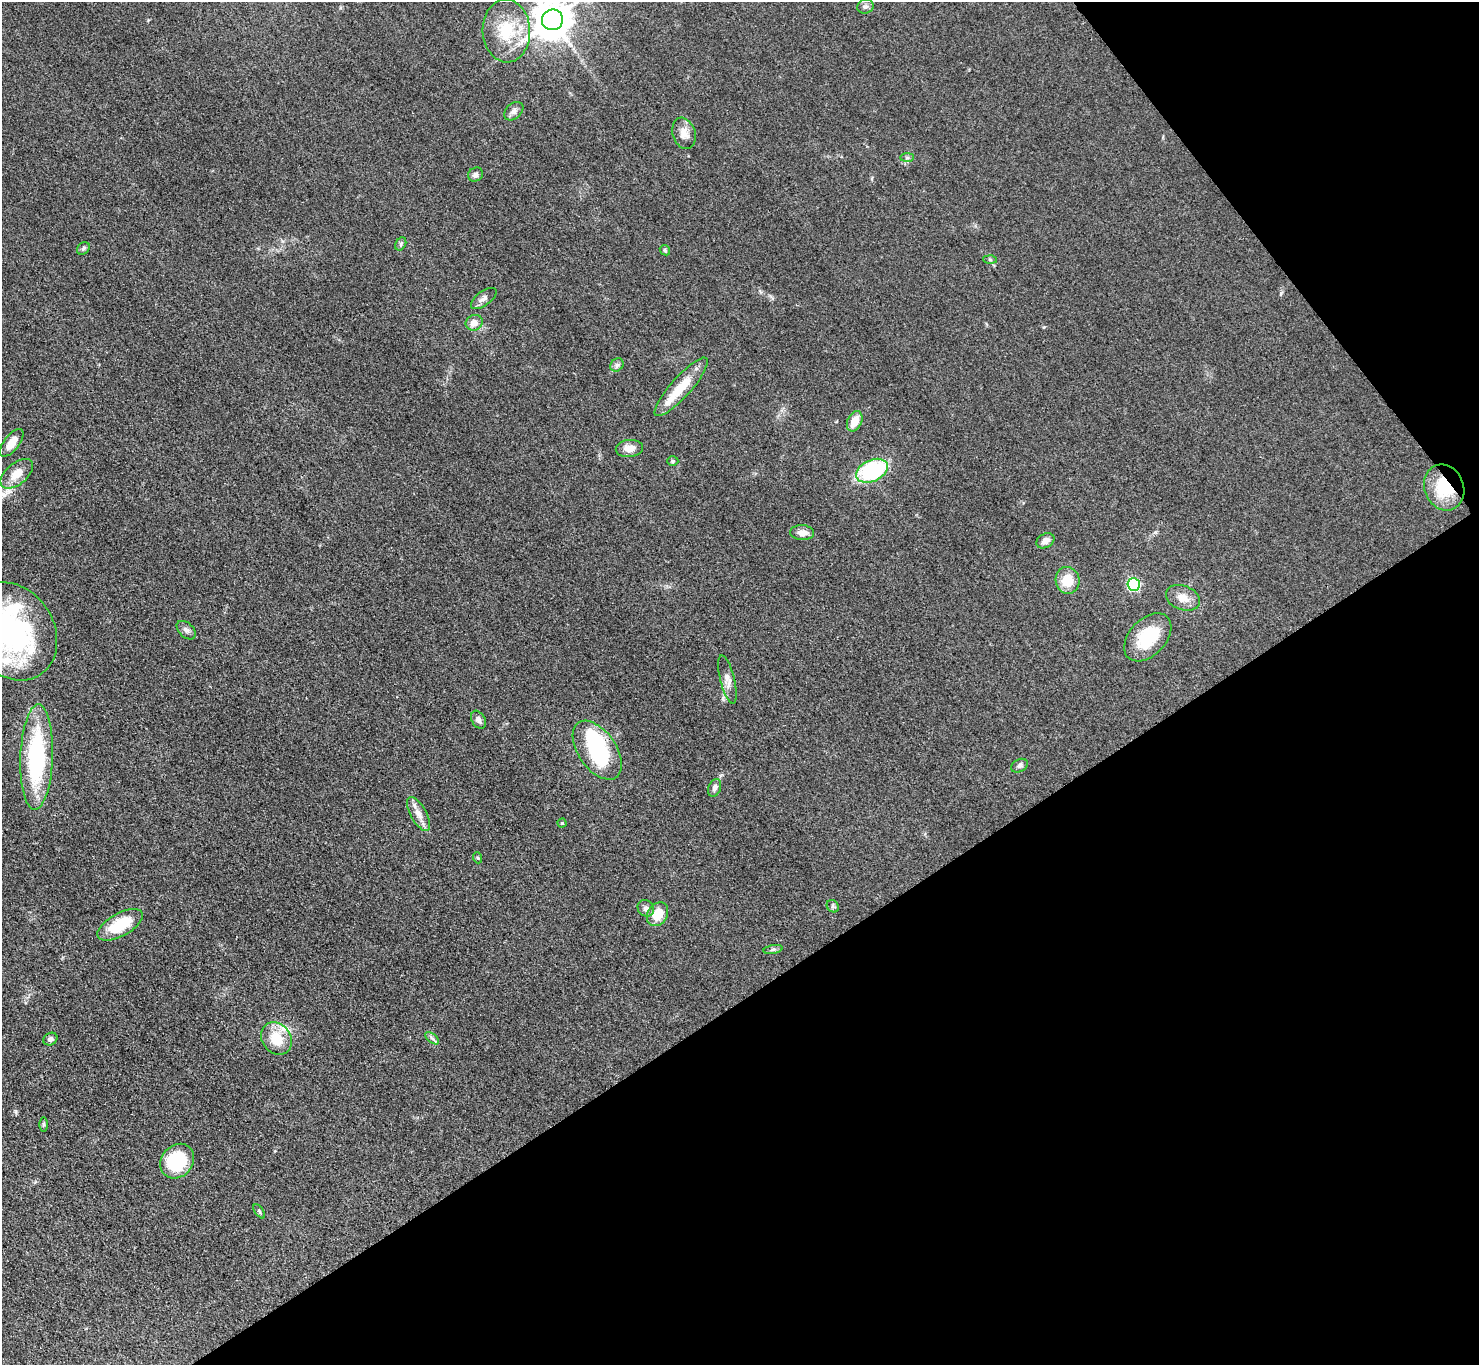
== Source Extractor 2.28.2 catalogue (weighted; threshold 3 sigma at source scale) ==
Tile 12 of 4 x 4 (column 4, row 3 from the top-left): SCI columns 4441-5917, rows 1669-3031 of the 5927 x 5922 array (HDU 1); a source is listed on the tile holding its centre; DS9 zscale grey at full resolution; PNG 1481 x 1367 px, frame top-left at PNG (2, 2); each listed source drawn as its Kron ellipse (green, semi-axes under 4 px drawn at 4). Shown black and unused: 33% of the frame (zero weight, under 3 of 4 exposures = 1% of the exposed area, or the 3 px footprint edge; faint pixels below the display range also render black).
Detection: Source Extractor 2.28.2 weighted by HDU 2 'WHT'; one run over the whole footprint, this tile lists its part. Background 0.0488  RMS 0.0062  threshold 0.0278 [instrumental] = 3 sigma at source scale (4.5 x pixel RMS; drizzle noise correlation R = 1.50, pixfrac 1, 0.05/0.05 arcsec/px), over >= 5 px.
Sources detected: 55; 1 inside a brighter object's white glare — neither listed nor drawn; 4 inside a brighter listed object's ellipse — not listed separately; the other 50 listed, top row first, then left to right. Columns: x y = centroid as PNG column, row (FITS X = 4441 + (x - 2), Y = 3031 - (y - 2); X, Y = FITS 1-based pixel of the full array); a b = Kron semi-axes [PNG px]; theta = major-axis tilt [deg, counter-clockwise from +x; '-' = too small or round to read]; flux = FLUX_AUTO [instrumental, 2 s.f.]
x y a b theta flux
865 6 8 7 - 1.9
552 20 10 10 - 1800
506 31 31 23 -87 27
514 111 11 7 42 2.6
684 133 16 11 -72 6.1
907 158 7 4 1 1.2
476 175 8 6 34 2
401 244 7 5 62 1.2
83 248 7 5 44 1.2
665 250 6 4 -47 0.9
990 259 6 4 -2 0.96
484 298 15 7 36 3
474 323 9 7 29 5.2
617 365 7 6 - 1.6
681 387 38 10 48 18
855 421 11 7 64 9.2
12 443 16 7 52 6.8
629 448 14 8 4 5.9
673 461 6 4 -2 1.1
872 471 17 10 24 58
17 474 19 10 40 8.9
1444 487 23 19 -67 26
802 533 12 7 -3 4.6
1045 541 9 7 31 3.8
1067 580 13 12 - 14
1134 585 6 6 - 73
1183 598 17 12 -21 7.2
186 630 11 7 -43 2.4
12 631 52 41 -57 120
1148 637 28 18 46 25
727 679 25 7 -76 4.7
478 720 9 6 -59 2.7
597 750 33 19 -55 54
37 757 53 16 88 79
1019 766 9 6 27 1.8
715 788 9 6 69 2.4
418 814 19 8 -62 5.6
562 823 4 4 - 0.59
478 858 5 3 - 0.65
833 906 7 5 -47 1.4
646 908 9 7 -44 2.5
658 914 13 9 58 13
120 925 25 11 29 23
773 949 10 4 11 1.4
432 1038 8 4 -37 1.5
50 1039 7 6 - 1.7
276 1039 17 14 -55 16
44 1124 7 3 90 0.84
177 1161 18 15 48 38
259 1211 8 4 -55 0.92
Overlapping masked pixels (flux is a lower limit): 1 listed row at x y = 1444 487
Isophote crosses this tile's border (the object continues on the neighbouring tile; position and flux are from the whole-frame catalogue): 3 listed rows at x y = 552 20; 506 31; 12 631
Unlisted compact peaks at least as high as the median listed source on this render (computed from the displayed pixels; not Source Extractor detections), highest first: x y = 1281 293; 16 1111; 1044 327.